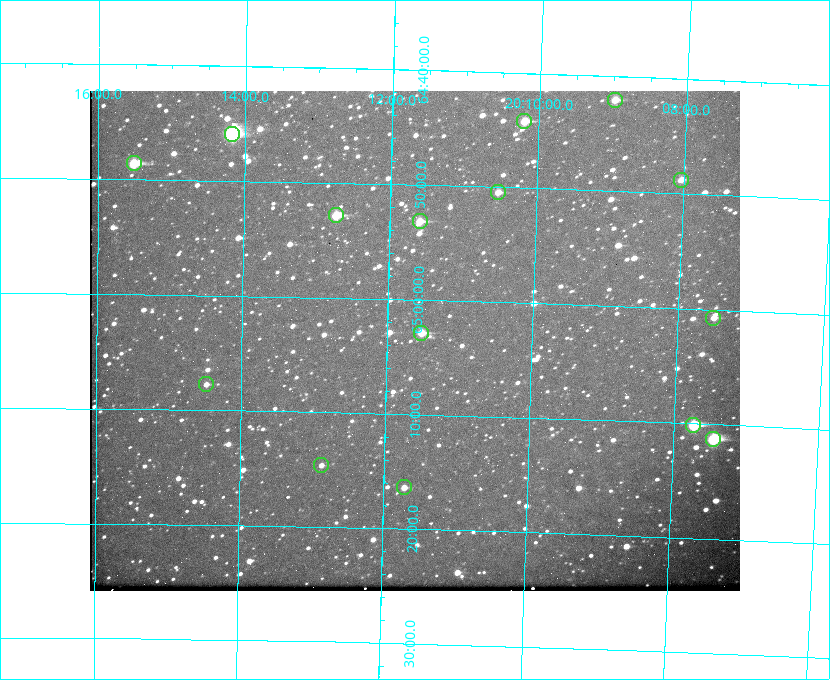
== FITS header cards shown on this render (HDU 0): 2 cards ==
NAXIS1  =                  650
NAXIS2  =                  500

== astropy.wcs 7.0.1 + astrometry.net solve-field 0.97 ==
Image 650 x 500 px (HDU 0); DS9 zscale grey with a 90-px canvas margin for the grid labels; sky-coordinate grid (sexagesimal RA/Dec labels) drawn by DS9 from the SOLVED WCS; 15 Tycho-2 reference stars matched to detected sources circled (green)
Header WCS: none
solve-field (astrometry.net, Tycho-2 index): SOLVED blind (the file carries no WCS)
Solved WCS: RA---TAN-SIP/DEC--TAN-SIP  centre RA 20:11:37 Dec +65:04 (302.90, +65.06 deg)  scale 5.23 arcsec/px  FOV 56.7' x 43.6'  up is +179 deg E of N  parity flipped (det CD > 0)
(file carries no celestial WCS; the grid is the blind solution)
Tycho-2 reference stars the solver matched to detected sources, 15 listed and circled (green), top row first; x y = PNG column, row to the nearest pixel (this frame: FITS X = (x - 90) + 1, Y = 500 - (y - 91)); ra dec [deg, ICRS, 3 dp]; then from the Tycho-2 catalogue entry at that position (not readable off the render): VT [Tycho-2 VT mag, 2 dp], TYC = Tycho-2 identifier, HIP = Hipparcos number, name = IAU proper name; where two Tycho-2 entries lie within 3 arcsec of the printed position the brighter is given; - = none
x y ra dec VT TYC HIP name
615 100 302.245 +64.701 10.15 4240-635-1 - -
524 121 302.549 +64.736 9.65 4240-950-1 - -
232 134 303.544 +64.765 7.36 4240-620-1 99731 -
134 163 303.878 +64.810 8.93 4240-794-1 - -
681 180 302.008 +64.813 10.38 4240-809-1 - -
498 192 302.633 +64.841 10.69 4240-985-1 - -
336 215 303.184 +64.880 9.02 4240-488-1 - -
420 221 302.897 +64.886 9.40 4240-717-1 - -
713 318 301.878 +65.011 10.80 4240-59-1 - -
421 333 302.882 +65.048 10.25 4240-98-1 - -
206 384 303.620 +65.129 11.18 4240-34-1 - -
693 425 301.932 +65.168 8.01 4240-866-1 99147 -
713 439 301.862 +65.188 7.70 4240-604-1 99125 -
321 465 303.217 +65.244 11.17 4240-236-1 - -
404 487 302.928 +65.273 10.74 4240-760-1 - -